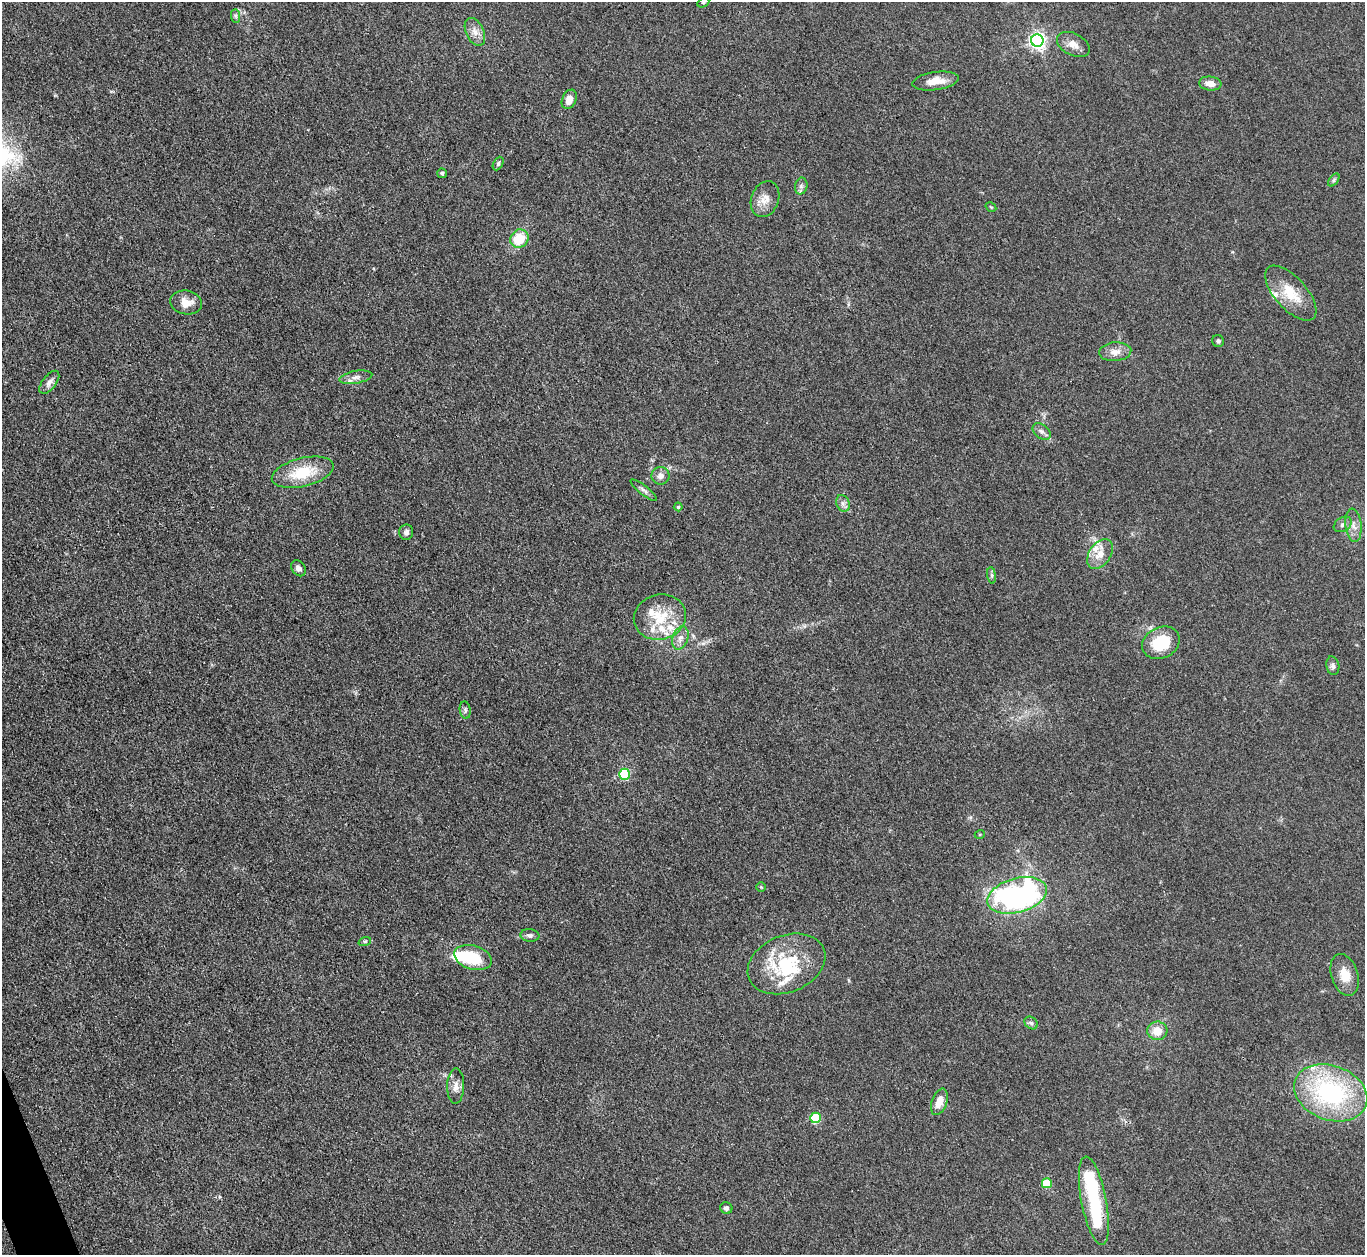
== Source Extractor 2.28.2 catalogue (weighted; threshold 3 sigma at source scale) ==
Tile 7 of 4 x 4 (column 3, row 2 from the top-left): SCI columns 2728-4090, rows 2656-3908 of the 5454 x 5440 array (HDU 1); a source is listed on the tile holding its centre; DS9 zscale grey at full resolution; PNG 1367 x 1257 px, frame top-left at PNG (2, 2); each listed source drawn as its Kron ellipse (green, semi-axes under 4 px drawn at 4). Shown black and unused: <1% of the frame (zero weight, under 3 of 4 exposures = <1% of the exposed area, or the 3 px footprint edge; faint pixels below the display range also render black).
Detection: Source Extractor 2.28.2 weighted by HDU 2 'WHT'; one run over the whole footprint, this tile lists its part. Background 0.0587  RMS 0.0052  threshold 0.0233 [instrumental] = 3 sigma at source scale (4.5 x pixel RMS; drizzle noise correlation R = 1.50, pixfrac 1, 0.05/0.05 arcsec/px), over >= 5 px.
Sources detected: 71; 2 inside a brighter object's white glare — neither listed nor drawn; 13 inside a brighter listed object's ellipse — not listed separately; the other 56 listed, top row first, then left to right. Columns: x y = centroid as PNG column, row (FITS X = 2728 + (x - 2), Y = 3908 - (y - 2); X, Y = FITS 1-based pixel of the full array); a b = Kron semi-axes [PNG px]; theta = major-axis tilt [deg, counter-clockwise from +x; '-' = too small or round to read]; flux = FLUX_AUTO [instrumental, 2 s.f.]
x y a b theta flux
703 2 6 4 29 0.82
235 16 7 4 -89 1
475 32 15 9 -64 4.1
1037 41 6 6 - 170
1073 44 17 11 -27 4.7
935 81 23 9 8 7.5
1210 84 11 7 -6 4.5
569 99 10 7 66 4.3
498 163 7 4 63 1
442 173 5 4 - 0.77
1334 180 7 4 53 0.83
801 186 8 6 78 1.5
765 199 18 13 69 5.8
991 207 6 3 -32 0.51
519 239 10 8 49 14
1291 293 34 16 -48 14
186 302 16 12 -9 5.9
1218 341 6 5 - 1.1
1115 352 16 9 5 4.5
356 377 17 6 10 2.8
49 382 13 7 52 2.9
1042 432 10 7 -38 2
303 472 32 14 14 19
660 476 9 8 - 2.9
644 490 16 4 -38 1.9
843 503 8 6 -69 1.8
678 507 4 4 - 0.67
1343 524 10 7 32 1.9
1353 525 17 8 -84 4
406 532 8 7 - 1.8
1100 554 16 10 55 6.6
298 568 9 6 -53 2.1
992 575 8 4 -82 1.1
660 617 26 22 14 18
680 638 12 7 71 3.2
1161 643 19 15 26 20
1333 666 9 6 -79 1.5
465 710 8 5 -82 1.3
625 774 5 5 - 49
980 834 5 3 - 0.48
761 887 4 4 - 0.54
1017 895 30 17 16 130
530 935 9 6 -8 1.5
365 941 6 4 18 0.77
473 957 19 11 -17 22
786 964 40 28 22 33
1345 975 21 13 -72 8.6
1031 1023 7 6 - 1.2
1157 1031 10 9 - 8.2
456 1086 17 8 89 3.8
1331 1093 38 27 -20 72
939 1102 14 7 71 6.2
815 1118 5 5 - 32
1047 1183 5 5 - 18
1094 1201 45 12 -79 35
726 1208 6 5 - 1.3
Isophote crosses this tile's border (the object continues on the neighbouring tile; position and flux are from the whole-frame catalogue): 1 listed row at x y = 703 2